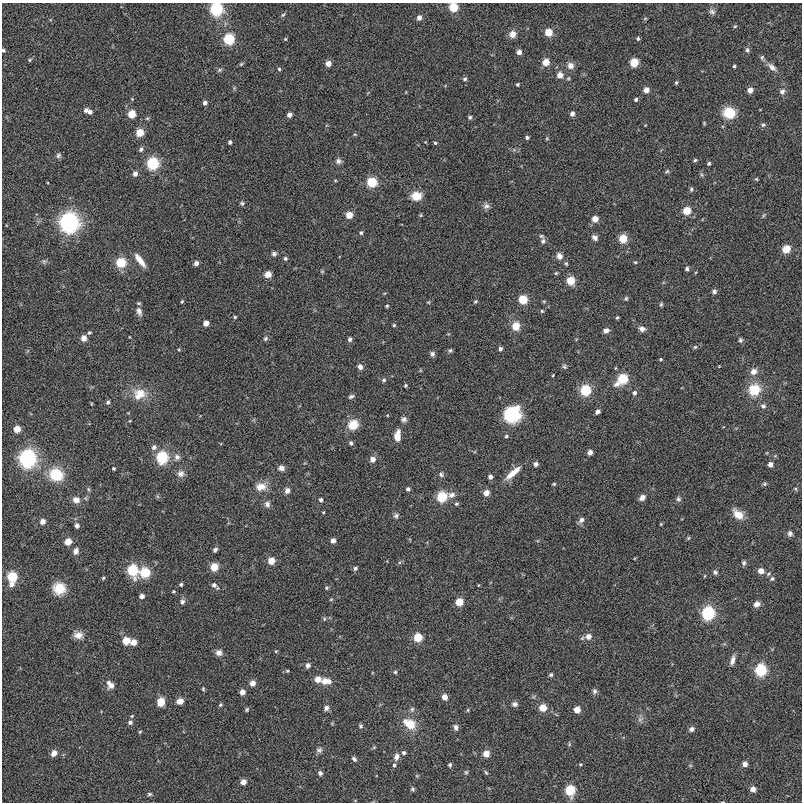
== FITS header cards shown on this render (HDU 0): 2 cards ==
NAXIS1  =                  800
NAXIS2  =                  800

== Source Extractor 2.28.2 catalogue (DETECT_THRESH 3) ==
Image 800 x 800 px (HDU 0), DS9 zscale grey, 1 PNG px = 1 image px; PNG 804 x 804 px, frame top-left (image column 1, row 800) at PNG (2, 3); no overlay
Background -8.88e-04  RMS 0.056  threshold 0.168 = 3 sigma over >= 5 px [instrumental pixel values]
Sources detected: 271; all 271 listed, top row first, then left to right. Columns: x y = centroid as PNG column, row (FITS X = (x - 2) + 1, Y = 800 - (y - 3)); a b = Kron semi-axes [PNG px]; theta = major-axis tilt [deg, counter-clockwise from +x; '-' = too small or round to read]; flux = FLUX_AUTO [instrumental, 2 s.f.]
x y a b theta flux
453 7 6 5 - 130
216 9 6 6 - 490
712 12 10 7 -24 12
283 15 7 4 52 6
419 18 5 5 - 18
645 18 5 3 - 3.4
735 26 5 4 - 4.1
548 32 5 5 - 70
512 34 8 7 - 28
229 39 6 6 - 260
285 39 4 4 - 4
638 39 5 4 - 6.4
3 50 5 4 - 5.6
747 50 7 5 -80 8.8
519 52 5 4 - 22
762 58 10 6 -69 9.7
30 60 5 4 - 4.5
546 62 5 5 - 53
634 62 8 7 - 50
241 64 8 4 36 5.3
328 64 5 5 - 30
570 65 8 7 - 23
734 66 4 3 - 5.3
772 67 15 7 -41 22
279 69 4 4 - 5.4
219 70 7 4 28 6.5
560 75 6 6 - 27
465 79 5 5 - 8.1
676 83 5 4 - 5.7
518 84 4 3 - 5.7
646 90 5 5 - 27
750 90 5 5 - 28
782 91 8 7 - 14
636 99 4 4 - 7.8
205 103 5 4 - 13
86 110 5 5 - 14
90 112 5 5 - 11
729 113 12 11 - 94
132 114 5 5 - 78
572 114 5 5 - 14
289 115 5 4 - 18
470 117 5 5 - 6.8
704 123 5 4 - 3.9
763 125 7 5 -10 7.6
140 132 8 7 - 44
355 134 5 3 - 3.8
527 137 5 4 - 6.8
547 139 5 3 - 3.4
230 142 4 3 - 7.7
435 143 4 4 - 5.5
141 149 7 5 56 9.4
58 155 7 6 - 8.9
695 160 5 3 - 5.6
338 161 8 7 - 13
709 163 4 4 - 5.9
153 164 6 6 - 350
667 171 7 5 30 5.9
135 174 5 5 - 17
756 179 4 4 - 4.1
335 180 5 3 - 3.4
372 182 6 6 - 190
691 189 7 4 -83 6.3
416 196 10 8 7 62
242 203 5 4 - 6.8
486 206 9 8 - 14
687 211 5 5 - 86
349 215 5 5 - 50
421 215 5 4 - 4.5
764 215 6 4 70 5
595 219 5 5 - 39
69 222 8 8 - 1600
361 233 5 4 - 6.2
541 236 8 5 -31 7.5
595 238 7 6 - 13
623 239 5 5 - 97
543 241 7 6 - 9.4
786 249 9 8 - 40
274 254 7 6 - 9.7
559 256 8 7 - 21
285 258 5 4 - 6.8
140 260 17 6 -53 40
44 261 7 5 -69 7.9
635 262 4 3 - 4
121 263 6 5 - 190
196 263 5 4 - 18
566 264 5 4 - 5.3
687 269 5 4 - 8.1
322 271 6 4 0 4.3
556 273 5 4 - 4.6
268 274 7 7 - 27
571 281 5 5 - 96
714 291 5 5 - 11
626 298 6 4 88 5.3
523 300 6 5 - 120
182 301 5 3 - 4.5
475 301 5 4 - 4.5
544 301 6 3 18 3.5
428 302 4 4 - 3.6
661 304 6 4 63 5.4
387 306 4 4 - 5
139 311 13 8 -71 20
542 311 5 5 - 4.9
235 317 4 3 - 4.9
617 317 4 3 - 4.4
206 323 5 4 - 30
394 325 4 4 - 4.8
516 326 8 7 - 50
642 329 8 6 -19 16
606 330 6 5 - 20
89 333 5 4 - 5.9
84 338 5 5 - 32
265 339 6 5 - 7.4
350 339 5 4 - 9.9
740 340 6 5 - 7.3
695 347 5 5 - 5.4
500 349 4 4 - 11
450 350 6 4 47 6
432 354 5 5 - 13
661 359 4 3 - 4
360 367 6 5 - 17
564 367 6 5 - 7.1
420 370 5 3 - 3.5
754 371 9 8 - 25
553 375 3 2 - 3.1
623 379 8 6 40 200
384 380 6 6 - 6.9
406 385 4 4 - 4.8
585 390 6 6 - 230
754 390 13 13 - 97
634 393 6 5 - 11
139 394 19 15 15 69
351 396 7 5 20 9.3
108 402 5 4 - 8.4
763 406 8 7 - 12
597 412 5 4 - 12
512 414 17 16 - 180
404 419 7 7 - 12
353 425 12 11 - 58
17 429 5 5 - 55
397 436 12 7 83 39
506 436 4 4 - 5.5
351 443 5 5 - 7.8
154 447 8 8 - 14
590 452 5 4 - 19
162 457 7 6 - 340
177 457 8 8 - 18
27 459 8 7 - 1100
373 459 6 5 - 25
536 464 6 5 - 10
770 464 5 4 - 19
114 468 3 3 - 5.3
281 468 7 6 - 17
513 473 24 7 41 49
56 474 12 11 - 140
181 474 10 9 - 21
441 475 7 5 -45 8.8
490 477 5 4 - 13
554 484 4 4 - 4.6
764 484 6 5 - 6.2
261 487 14 10 9 43
88 489 5 5 - 5.5
408 489 5 4 - 9.2
795 489 5 3 - 4.3
287 491 7 6 - 17
486 493 5 5 - 31
451 495 11 8 10 20
442 497 6 6 - 210
642 497 8 6 38 17
678 499 7 6 - 9.3
76 500 8 7 - 24
321 500 4 4 - 8.9
267 504 8 7 - 15
456 504 5 5 - 5.7
323 512 4 4 - 3.6
738 514 13 8 -44 50
396 516 7 6 - 9.5
581 520 8 6 49 14
43 521 5 5 - 24
661 524 4 4 - 3.5
77 526 6 5 - 11
790 534 7 6 - 11
688 538 5 4 - 4.7
333 541 4 4 - 21
68 542 5 5 - 60
215 550 6 5 - 8.7
76 551 7 5 68 18
271 561 5 5 - 57
744 563 6 5 - 8.4
214 567 5 5 - 83
355 568 5 4 - 8.6
133 570 7 6 - 260
761 571 6 5 - 32
145 572 6 6 - 180
715 572 6 6 - 10
705 576 4 3 - 3.1
12 577 6 6 - 180
103 578 4 4 - 4.7
772 579 6 5 - 8.7
11 584 7 6 - 17
181 584 4 4 - 6
214 585 8 7 - 13
59 588 13 13 - 67
326 588 5 5 - 5.7
174 591 5 3 - 4.1
142 596 4 4 - 16
331 599 5 3 - 3.9
182 602 5 5 - 13
459 602 5 5 - 80
757 604 7 6 - 22
708 613 7 6 - 460
324 619 5 4 - 5.2
78 635 10 8 -3 30
588 636 7 6 - 27
418 637 5 5 - 110
126 641 8 8 - 36
133 642 5 5 - 35
276 651 4 3 - 3.4
219 653 8 7 - 19
732 660 13 5 75 20
308 665 7 6 - 13
761 670 6 6 - 320
287 671 5 4 - 4.5
395 672 5 5 - 5.5
551 675 5 5 - 7
318 679 6 5 - 37
326 681 13 8 -4 38
252 683 5 5 - 27
110 685 10 7 -57 27
203 689 5 4 - 4.5
594 691 8 6 76 9.9
242 692 5 5 - 27
444 697 5 5 - 31
180 701 7 6 - 26
161 702 8 6 79 53
515 704 7 6 - 12
220 705 5 4 - 5
326 708 7 6 - 13
543 708 5 5 - 65
247 709 6 4 60 5.5
412 709 8 6 73 8.9
468 710 5 3 - 4
577 710 5 5 - 48
132 716 5 4 - 4.2
640 719 8 6 68 12
130 722 5 5 - 11
410 724 16 11 -33 72
361 726 5 5 - 6.8
456 727 8 6 -83 12
692 729 7 6 - 13
140 732 5 4 - 4.6
569 744 6 3 -73 4.1
374 747 6 3 19 4
319 750 8 7 - 11
54 753 7 6 - 22
404 753 5 5 - 7.9
486 754 5 5 - 43
396 757 10 6 70 17
354 759 6 4 -46 8.1
580 764 5 4 - 4.2
745 764 5 5 - 20
394 765 5 5 - 6.8
450 765 5 4 - 6.8
466 772 5 5 - 5.2
320 773 5 5 - 12
486 773 6 4 -61 5.7
417 776 6 3 -18 4
243 782 5 5 - 27
412 789 5 4 - 6.3
753 789 6 6 - 18
570 790 6 6 - 180
149 794 6 4 0 6.5
At the frame edge (FLAGS 8, measured only in part): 3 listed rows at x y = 453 7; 216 9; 3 50